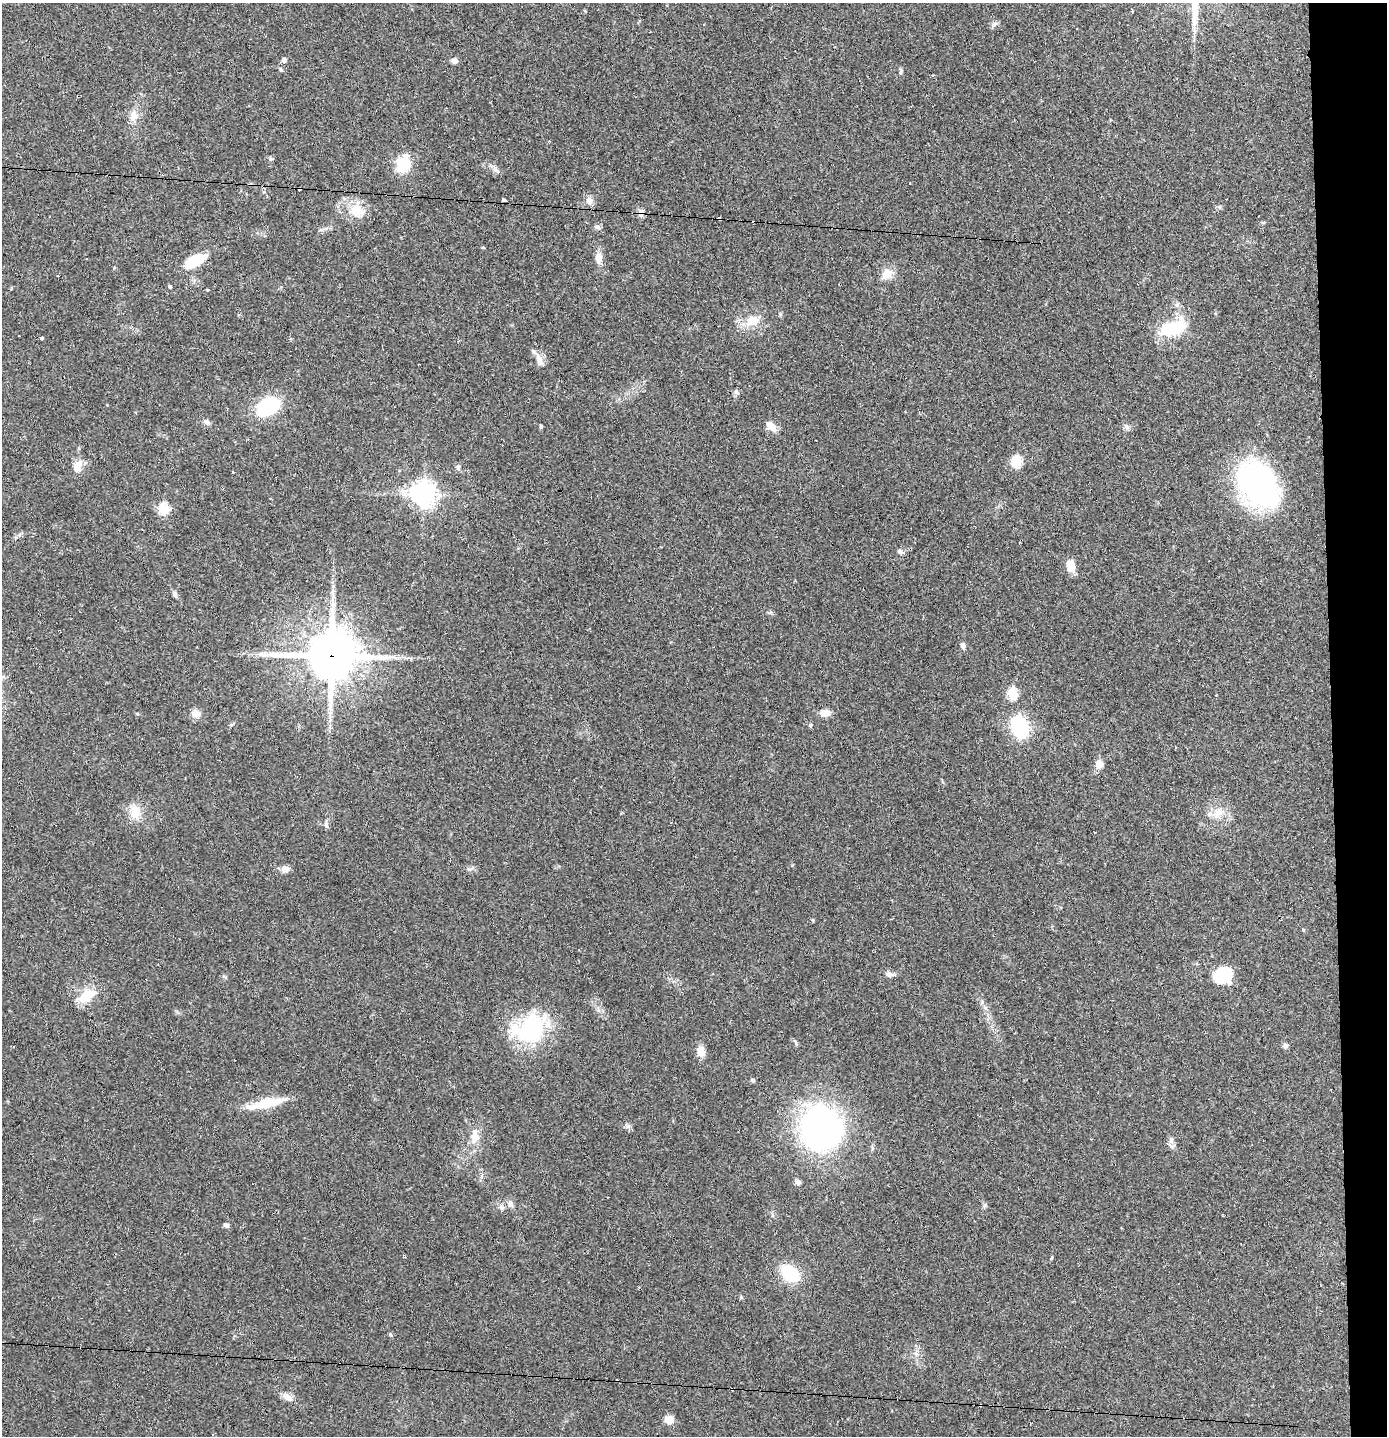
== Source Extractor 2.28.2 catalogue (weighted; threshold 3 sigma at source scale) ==
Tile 6 of 3 x 3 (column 3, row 2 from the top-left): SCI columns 2853-4237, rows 1436-2869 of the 4316 x 4304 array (HDU 1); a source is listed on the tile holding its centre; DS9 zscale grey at full resolution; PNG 1389 x 1438 px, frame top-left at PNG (2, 3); no overlay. Shown black and unused: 4% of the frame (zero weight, under 2 of 3 exposures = <1% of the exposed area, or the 3 px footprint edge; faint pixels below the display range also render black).
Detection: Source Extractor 2.28.2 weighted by HDU 2 'WHT'; one run over the whole footprint, this tile lists its part. Background 0.0648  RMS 0.0076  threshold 0.034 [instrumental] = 3 sigma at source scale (4.5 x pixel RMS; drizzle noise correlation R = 1.50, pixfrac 1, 0.05/0.05 arcsec/px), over >= 5 px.
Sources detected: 79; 6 cosmic-ray / hot-pixel residue — not listed; the other 73 listed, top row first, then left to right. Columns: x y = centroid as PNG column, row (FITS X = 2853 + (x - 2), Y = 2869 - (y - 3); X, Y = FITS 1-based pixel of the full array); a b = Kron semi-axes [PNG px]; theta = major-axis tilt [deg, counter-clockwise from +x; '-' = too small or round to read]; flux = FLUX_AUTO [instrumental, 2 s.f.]
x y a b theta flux
994 24 10 5 37 2.1
284 60 7 6 - 2
454 60 7 7 - 2.7
281 69 6 4 -60 1
134 115 16 10 77 6.7
270 159 6 5 - 1.2
403 164 18 15 62 21
497 171 9 3 -45 1.7
264 192 6 5 - 1.2
589 201 8 7 - 4.5
357 210 23 16 -16 16
720 219 4 3 - 5.5
597 227 9 5 -15 2
483 248 4 3 - 0.99
598 257 13 8 -87 6.2
195 261 29 12 26 18
887 273 14 11 40 8.8
170 287 4 3 - 4.1
207 289 3 3 - 1.2
780 314 6 4 -72 0.99
752 320 20 14 23 13
1173 328 36 17 19 32
42 337 3 3 - 3.3
534 351 10 5 -49 2.6
540 362 12 8 -58 4.4
736 392 7 6 - 1.9
268 406 17 12 27 67
206 422 8 6 -29 2.3
771 426 16 9 -42 5.8
1126 427 9 5 -70 2
1016 461 6 5 - 50
77 467 16 11 82 6.9
458 467 7 6 - 1.6
1258 484 51 35 -53 160
424 494 8 8 - 620
163 509 6 6 - 45
901 552 10 5 -20 1.8
1071 566 11 8 -82 11
175 594 8 5 -65 2.1
963 646 8 6 -73 2.3
331 656 17 15 -4 3100
1012 694 6 5 - 42
825 713 11 8 7 6.3
196 714 12 9 -26 4.8
231 725 6 3 18 0.91
810 725 5 4 - 1
1020 727 20 13 -77 53
1099 764 8 7 - 7
135 812 20 14 -85 12
1218 813 17 11 31 9.4
326 825 11 4 -85 2
285 869 9 7 -4 4.8
813 920 4 3 - 0.98
889 974 10 7 -8 3.3
1223 975 18 16 10 28
86 996 24 12 31 16
530 1029 42 31 27 70
1285 1045 6 6 - 2.2
701 1051 12 9 -83 6.5
752 1080 6 4 -28 1.2
267 1103 49 9 13 20
628 1126 7 7 - 1.9
821 1128 38 37 - 230
475 1136 21 11 -87 9.5
798 1182 7 6 - 2.4
510 1204 9 7 -82 3
502 1208 7 7 - 2.2
226 1225 7 5 -33 1.7
790 1273 12 8 -42 57
390 1335 6 4 -69 1
287 1397 15 8 -36 5.3
980 1405 3 2 - 0.78
669 1420 8 8 - 7.4
Overlapping masked pixels (flux is a lower limit): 3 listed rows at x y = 720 219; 331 656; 980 1405
Unlisted compact peaks at least as high as the median listed source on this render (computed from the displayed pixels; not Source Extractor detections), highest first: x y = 541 427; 1303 930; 901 71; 469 869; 985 1205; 741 1297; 792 865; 1171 1139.